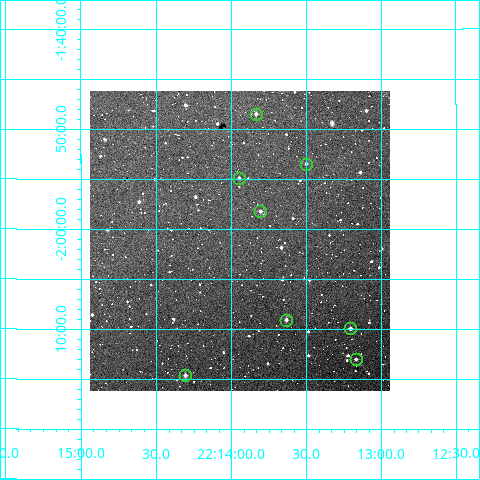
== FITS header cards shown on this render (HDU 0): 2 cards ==
NAXIS1  =                  300
NAXIS2  =                  300

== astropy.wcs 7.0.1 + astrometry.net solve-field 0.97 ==
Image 300 x 300 px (HDU 0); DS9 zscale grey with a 90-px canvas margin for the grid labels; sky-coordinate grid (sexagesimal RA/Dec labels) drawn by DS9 from the SOLVED WCS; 8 Tycho-2 reference stars matched to detected sources circled (green)
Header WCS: RA---TAN/DEC--TAN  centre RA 22:13:57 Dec -02:01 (333.49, -2.02 deg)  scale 6 arcsec/px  FOV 30.0' x 30.0'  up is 0 deg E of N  parity normal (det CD < 0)
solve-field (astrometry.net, Tycho-2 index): VERIFIED the header's WCS against the Tycho-2 star catalogue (verified at 2 index scales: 8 matches each, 0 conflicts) and refined it, rather than solving blind
Solved WCS: RA---TAN-SIP/DEC--TAN-SIP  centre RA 22:13:57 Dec -02:01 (333.49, -2.02 deg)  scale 5.99 arcsec/px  FOV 29.9' x 30.0'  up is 0 deg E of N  parity normal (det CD < 0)
The solver's refit moves the header's centre by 1.6 arcsec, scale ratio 0.9983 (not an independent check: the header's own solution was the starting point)
Tycho-2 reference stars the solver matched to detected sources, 8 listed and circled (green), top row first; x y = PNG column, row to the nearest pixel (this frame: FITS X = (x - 90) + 1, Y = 300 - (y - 91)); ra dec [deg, ICRS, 3 dp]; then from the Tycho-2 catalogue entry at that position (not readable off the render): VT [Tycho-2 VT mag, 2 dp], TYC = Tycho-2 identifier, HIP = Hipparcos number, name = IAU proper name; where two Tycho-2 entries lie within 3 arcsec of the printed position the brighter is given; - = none
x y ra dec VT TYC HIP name
256 114 333.459 -1.807 11.81 5225-432-1 - -
306 164 333.376 -1.890 12.45 5225-863-1 - -
239 178 333.487 -1.914 12.25 5225-1377-1 - -
260 211 333.452 -1.970 11.80 5225-1375-1 - -
286 320 333.408 -2.150 11.76 5225-1341-1 - -
350 328 333.302 -2.165 11.38 5225-1532-1 - -
356 359 333.292 -2.216 11.74 5225-1253-1 - -
185 375 333.577 -2.244 11.48 5225-697-1 - -